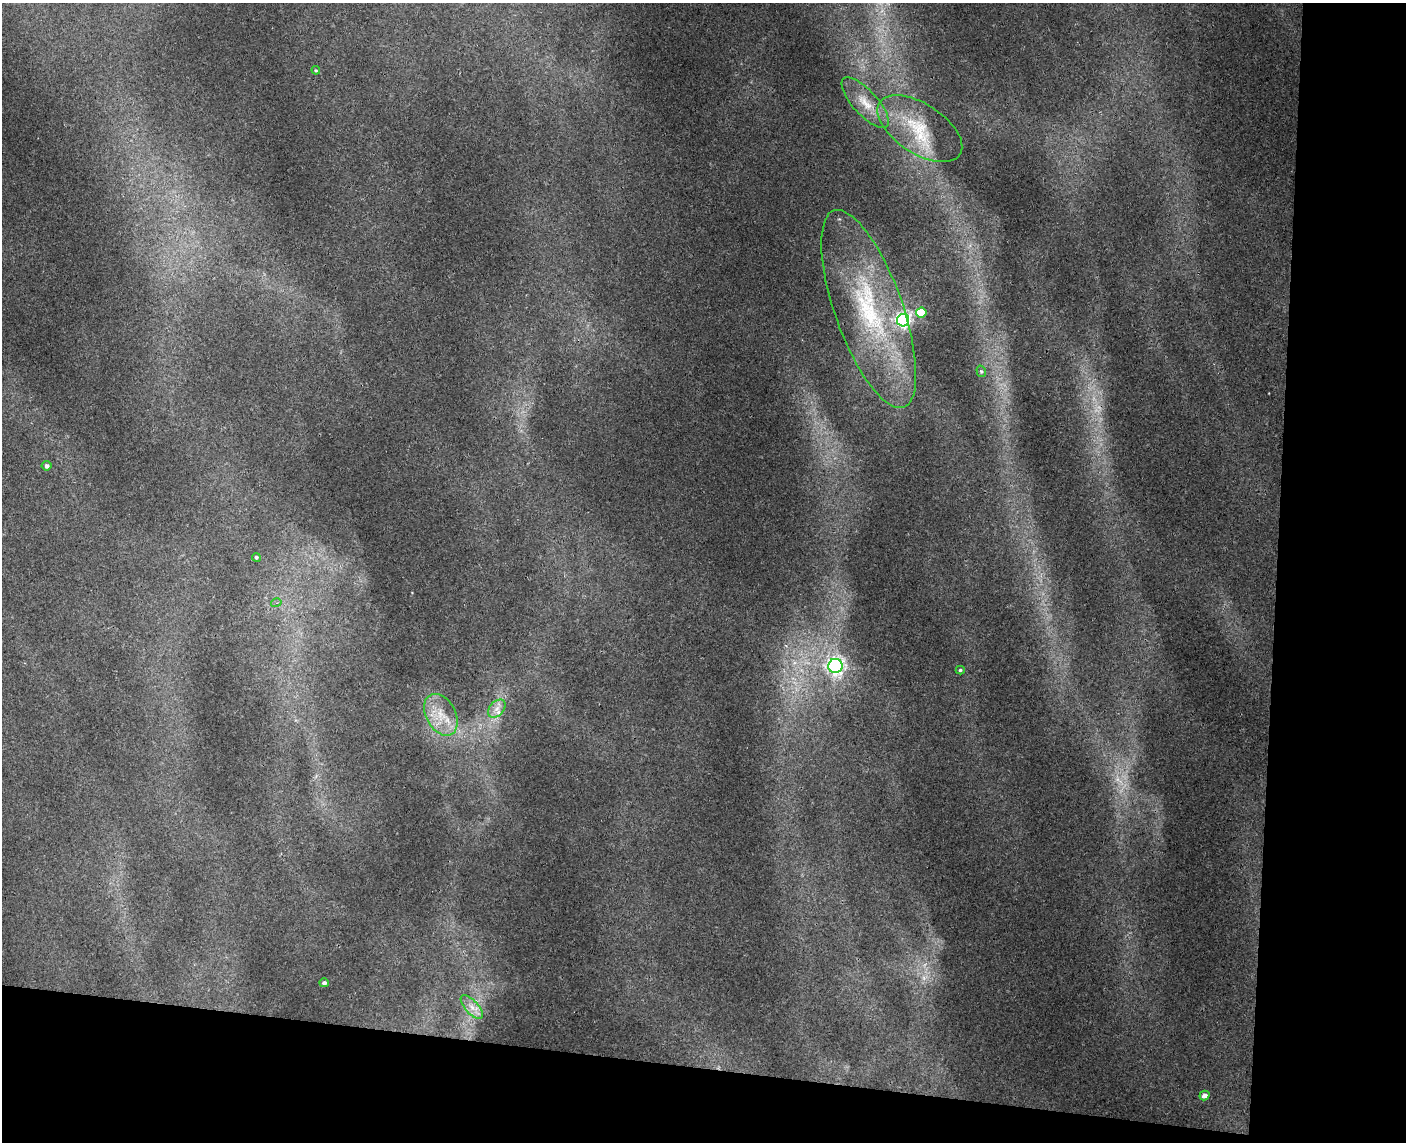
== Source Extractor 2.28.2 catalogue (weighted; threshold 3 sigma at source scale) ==
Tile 12 of 3 x 4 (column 3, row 4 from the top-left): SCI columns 2973-4376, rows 12-1151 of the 4652 x 4579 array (HDU 1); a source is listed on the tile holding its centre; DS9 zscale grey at full resolution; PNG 1408 x 1144 px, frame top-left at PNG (2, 3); each listed source drawn as its Kron ellipse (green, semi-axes under 4 px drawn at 4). Shown black and unused: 16% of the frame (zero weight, under 3 of 4 exposures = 6% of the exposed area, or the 3 px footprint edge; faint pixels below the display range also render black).
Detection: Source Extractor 2.28.2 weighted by HDU 2 'WHT'; one run over the whole footprint, this tile lists its part. Background 0.00928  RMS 0.0036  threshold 0.0163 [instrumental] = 3 sigma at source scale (4.5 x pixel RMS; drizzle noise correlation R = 1.50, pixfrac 1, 0.05/0.05 arcsec/px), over >= 5 px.
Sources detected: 19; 2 too faint to see at this stretch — neither listed nor drawn; the other 17 listed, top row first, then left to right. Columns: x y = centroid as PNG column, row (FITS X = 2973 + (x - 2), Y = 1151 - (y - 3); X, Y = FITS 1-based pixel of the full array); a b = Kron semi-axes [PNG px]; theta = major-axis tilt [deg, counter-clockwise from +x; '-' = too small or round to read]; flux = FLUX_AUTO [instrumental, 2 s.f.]
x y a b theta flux
316 70 4 4 - 0.36
865 103 32 12 -48 7.7
920 129 48 25 -33 22
869 309 104 34 -70 63
921 312 5 5 - 16
903 320 6 6 - 120
981 371 6 4 -74 0.57
47 466 5 4 - 1.3
256 557 4 4 - 0.68
276 603 5 3 - 0.45
835 666 7 7 - 130
960 670 4 4 - 0.58
497 709 10 7 48 2.5
441 715 22 14 -61 8.7
324 983 5 4 - 1.3
472 1007 15 6 -48 3.3
1204 1095 5 4 - 2.2